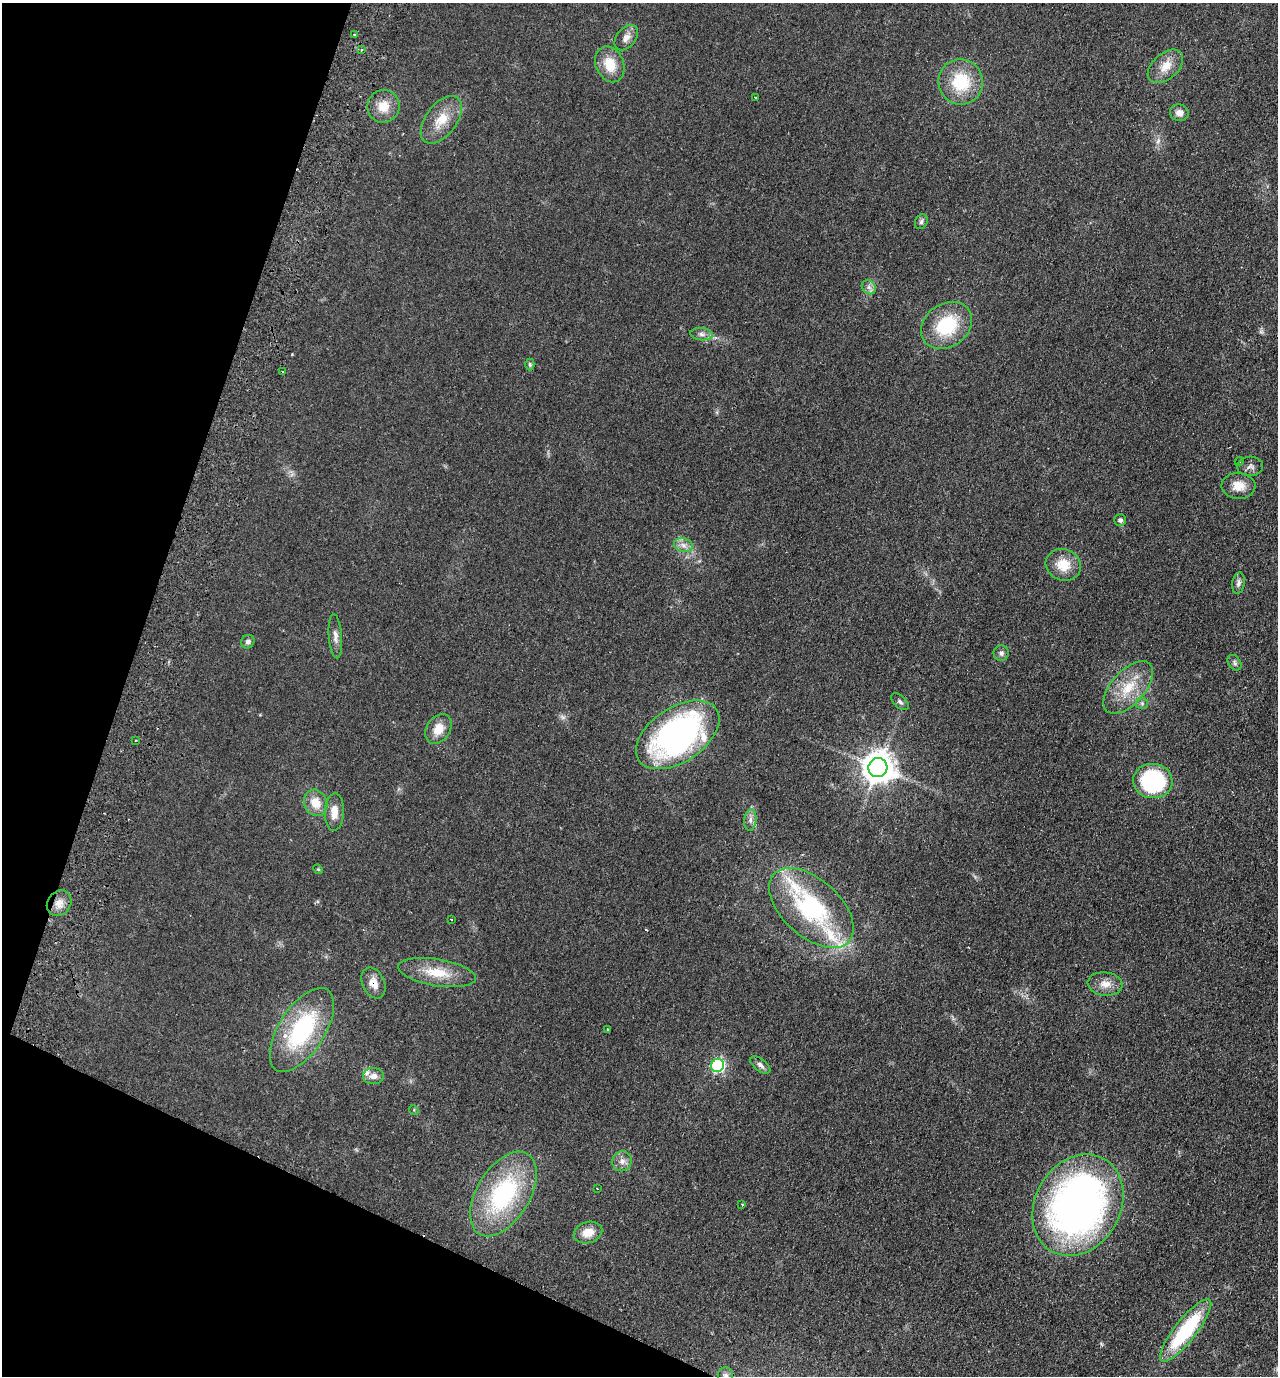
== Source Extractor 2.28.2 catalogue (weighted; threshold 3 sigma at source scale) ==
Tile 9 of 4 x 4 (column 1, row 3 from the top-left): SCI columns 324-1599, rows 1400-2773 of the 5619 x 5546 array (HDU 1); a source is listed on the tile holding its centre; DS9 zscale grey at full resolution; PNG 1280 x 1378 px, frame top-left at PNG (2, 3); each listed source drawn as its Kron ellipse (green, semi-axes under 4 px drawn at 4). Shown black and unused: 17% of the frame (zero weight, under 2 of 3 exposures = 3% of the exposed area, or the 3 px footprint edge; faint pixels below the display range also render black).
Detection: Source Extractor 2.28.2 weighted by HDU 2 'WHT'; one run over the whole footprint, this tile lists its part. Background 0.0955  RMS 0.011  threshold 0.0473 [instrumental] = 3 sigma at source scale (4.5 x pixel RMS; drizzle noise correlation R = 1.50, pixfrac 1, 0.05/0.05 arcsec/px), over >= 5 px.
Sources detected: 64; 1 too faint to see at this stretch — neither listed nor drawn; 4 inside a brighter listed object's ellipse — not listed separately; the other 59 listed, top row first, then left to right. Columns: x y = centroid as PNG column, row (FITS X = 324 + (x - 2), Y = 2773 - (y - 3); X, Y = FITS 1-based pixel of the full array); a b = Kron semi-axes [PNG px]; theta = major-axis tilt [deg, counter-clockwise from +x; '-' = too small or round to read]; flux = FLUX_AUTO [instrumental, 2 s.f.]
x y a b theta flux
355 35 3 3 - 3.3
626 38 14 9 50 6.9
362 50 4 3 - 2.6
610 64 18 14 -66 22
1165 66 21 13 41 15
961 82 23 22 - 46
755 97 2 2 - 0.86
383 106 16 16 - 16
1179 113 9 8 - 5.7
441 120 27 15 53 23
921 222 8 6 61 2.6
869 287 8 6 -45 3.7
947 325 27 21 36 55
702 334 11 6 -6 4.1
530 365 6 4 -89 1.6
282 371 3 3 - 2.3
1239 461 5 4 - 1.3
1250 466 13 9 2 5
1238 486 17 13 -3 13
1120 520 6 6 - 3
683 545 9 7 -18 5.3
1063 565 18 15 -21 21
1238 583 11 6 81 3.8
335 636 22 6 -85 6.3
248 642 7 6 - 3.6
1001 653 7 7 - 3.2
1234 663 8 6 -53 2.5
1128 687 32 16 48 33
900 702 10 6 -41 2.9
1142 703 6 6 - 2
438 729 16 11 57 15
678 735 46 27 33 320
136 740 3 2 - 0.95
878 768 9 9 - 1700
1153 781 20 17 -8 120
315 803 13 11 -66 15
334 812 19 9 88 11
750 820 11 6 84 4.6
318 869 5 4 - 0.99
59 903 13 11 51 9.7
811 908 50 28 -42 130
451 920 3 2 - 1.3
437 973 39 13 -9 29
373 983 16 11 -65 11
1105 984 17 11 -7 11
607 1029 3 3 - 0.97
302 1030 48 23 58 110
760 1065 12 6 -37 4
717 1066 6 6 - 150
373 1076 10 8 -2 6
414 1110 5 4 - 1.1
622 1161 10 9 - 5.8
597 1188 3 2 - 1
503 1194 47 26 59 120
742 1204 3 2 - 1
1078 1205 53 42 60 570
588 1232 14 10 16 14
1186 1330 39 11 52 87
725 1376 9 7 90 3.6
Overlapping masked pixels (flux is a lower limit): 2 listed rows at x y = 678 735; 373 983
Isophote crosses this tile's border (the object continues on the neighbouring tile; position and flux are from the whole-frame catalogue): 1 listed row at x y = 725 1376